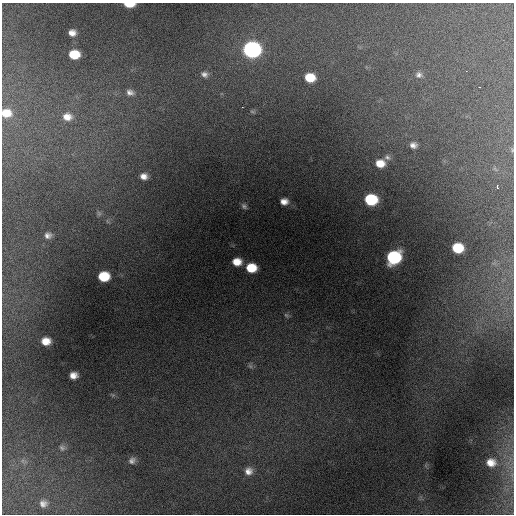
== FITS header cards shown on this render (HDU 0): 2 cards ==
NAXIS1  =                  512 / Axis length
NAXIS2  =                  512 / Axis length

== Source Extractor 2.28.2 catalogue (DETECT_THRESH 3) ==
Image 512 x 512 px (HDU 0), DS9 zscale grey, 1 PNG px = 1 image px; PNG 516 x 516 px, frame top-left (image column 1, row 512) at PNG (2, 3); no overlay
Background 26900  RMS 180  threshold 550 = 3 sigma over >= 5 px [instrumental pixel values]
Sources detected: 36; all 36 listed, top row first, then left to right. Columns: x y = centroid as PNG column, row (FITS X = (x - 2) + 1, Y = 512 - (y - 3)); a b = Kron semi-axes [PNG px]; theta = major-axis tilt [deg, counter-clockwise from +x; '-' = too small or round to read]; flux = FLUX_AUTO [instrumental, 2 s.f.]
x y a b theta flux
129 4 9 4 -2 2.2e+05
72 33 7 6 - 8.4e+04
252 49 11 10 - 2.8e+06
74 54 9 7 2 3.2e+05
204 74 9 7 -18 5.2e+04
419 75 9 8 - 4.9e+04
310 78 9 7 -7 3.1e+05
130 92 10 8 -16 6.3e+04
252 112 9 4 -1 2.3e+04
6 113 12 10 -3 1.9e+05
67 117 11 9 -7 1.2e+05
413 145 8 7 - 6.1e+04
512 150 6 3 -73 1.4e+04
387 157 9 7 -19 4.6e+04
380 163 9 8 - 1.8e+05
144 176 7 6 - 7.9e+04
497 187 3 3 - 2.5e+04
371 200 9 8 - 8.1e+05
284 201 8 6 0 9.3e+04
244 206 8 5 -48 3.3e+04
99 213 8 6 -69 2.5e+04
48 235 9 7 8 5.8e+04
458 248 9 8 - 4.3e+05
394 257 10 9 - 1.4e+06
237 262 8 7 - 1.7e+05
251 268 8 7 - 3.3e+05
104 276 9 8 - 4.1e+05
286 315 6 5 - 2.3e+04
46 341 8 7 - 1.4e+05
250 366 7 5 -46 2.7e+04
73 375 7 6 - 9.0e+04
62 448 8 7 - 3.8e+04
132 460 10 8 37 5.4e+04
491 462 13 12 - 1.6e+05
248 471 10 10 - 9.3e+04
43 504 6 5 - 5.3e+04
At the frame edge (FLAGS 8, measured only in part): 3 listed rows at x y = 129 4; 6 113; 512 150